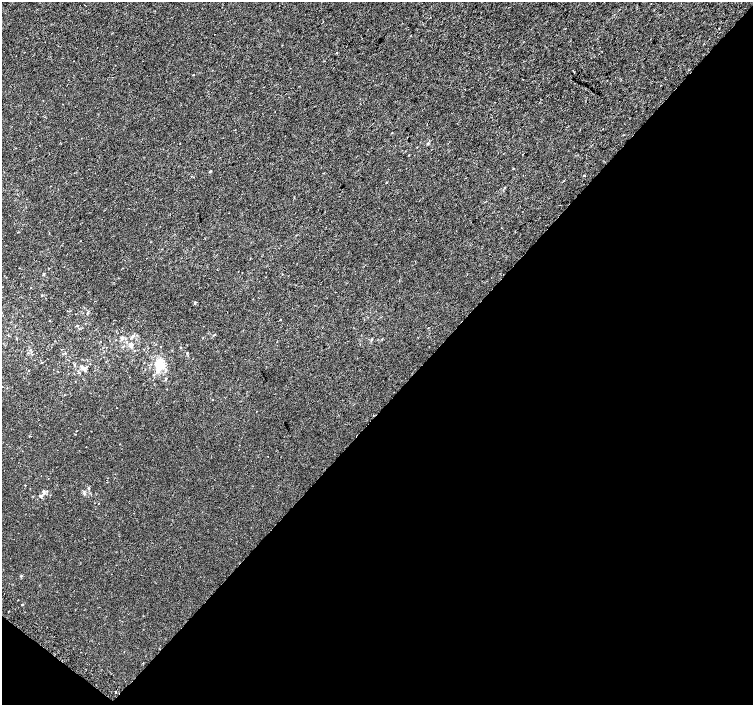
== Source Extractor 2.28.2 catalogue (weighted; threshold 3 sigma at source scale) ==
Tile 15 of 4 x 4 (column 3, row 4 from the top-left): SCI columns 3037-4538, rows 269-1674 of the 6068 x 6094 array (HDU 1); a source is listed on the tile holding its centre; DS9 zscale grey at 2 x 2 block average (1 PNG px = mean of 2 x 2 image px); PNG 755 x 707 px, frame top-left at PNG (2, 2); no overlay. Shown black and unused: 44% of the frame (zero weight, under 2 of 3 exposures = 2% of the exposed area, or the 3 px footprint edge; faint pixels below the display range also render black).
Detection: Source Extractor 2.28.2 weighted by HDU 2 'WHT'; one run over the whole footprint, this tile lists its part. Background -5.48e-05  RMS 0.0027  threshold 0.0121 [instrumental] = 3 sigma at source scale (4.5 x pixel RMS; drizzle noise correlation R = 1.50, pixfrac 1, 0.0396/0.0396 arcsec/px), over >= 5 px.
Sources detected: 40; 2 inside a brighter listed object's ellipse — not listed separately; the other 38 listed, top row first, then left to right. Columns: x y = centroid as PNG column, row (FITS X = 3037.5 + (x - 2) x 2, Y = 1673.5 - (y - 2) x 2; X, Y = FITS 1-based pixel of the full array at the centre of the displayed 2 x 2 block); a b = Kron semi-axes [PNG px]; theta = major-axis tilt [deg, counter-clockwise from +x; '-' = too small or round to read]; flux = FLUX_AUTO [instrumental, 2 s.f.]
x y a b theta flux
719 28 2 2 - 0.6
465 89 2 2 - 0.24
603 129 2 2 - 0.33
428 144 3 2 - 0.42
513 169 2 2 - 0.38
210 171 3 3 - 0.43
584 175 2 2 - 0.45
504 188 3 2 - 0.41
44 274 4 3 - 0.54
41 296 3 2 - 0.33
195 303 3 2 - 0.69
87 313 3 2 - 0.4
280 319 2 2 - 0.32
78 325 3 3 - 0.42
133 336 4 3 - 0.77
122 337 5 3 - 0.9
125 339 3 2 - 0.4
371 340 3 3 - 0.72
131 344 5 4 - 1.8
65 353 2 2 - 0.34
187 353 3 3 - 0.48
74 364 3 2 - 0.31
159 364 7 6 - 12
84 368 6 4 65 1.5
154 375 3 3 - 0.58
166 379 3 3 - 0.54
65 395 3 2 - 0.26
212 400 2 2 - 0.25
75 434 2 2 - 0.33
120 444 2 2 - 0.19
25 485 2 2 - 0.28
89 488 3 2 - 0.53
43 492 7 3 -84 1.3
84 494 4 3 - 1.1
40 496 5 3 - 0.82
21 576 3 3 - 0.56
22 604 2 2 - 9.4
115 692 2 2 - 1.4
Diffuse or blended objects may show on this block-average render without a row.